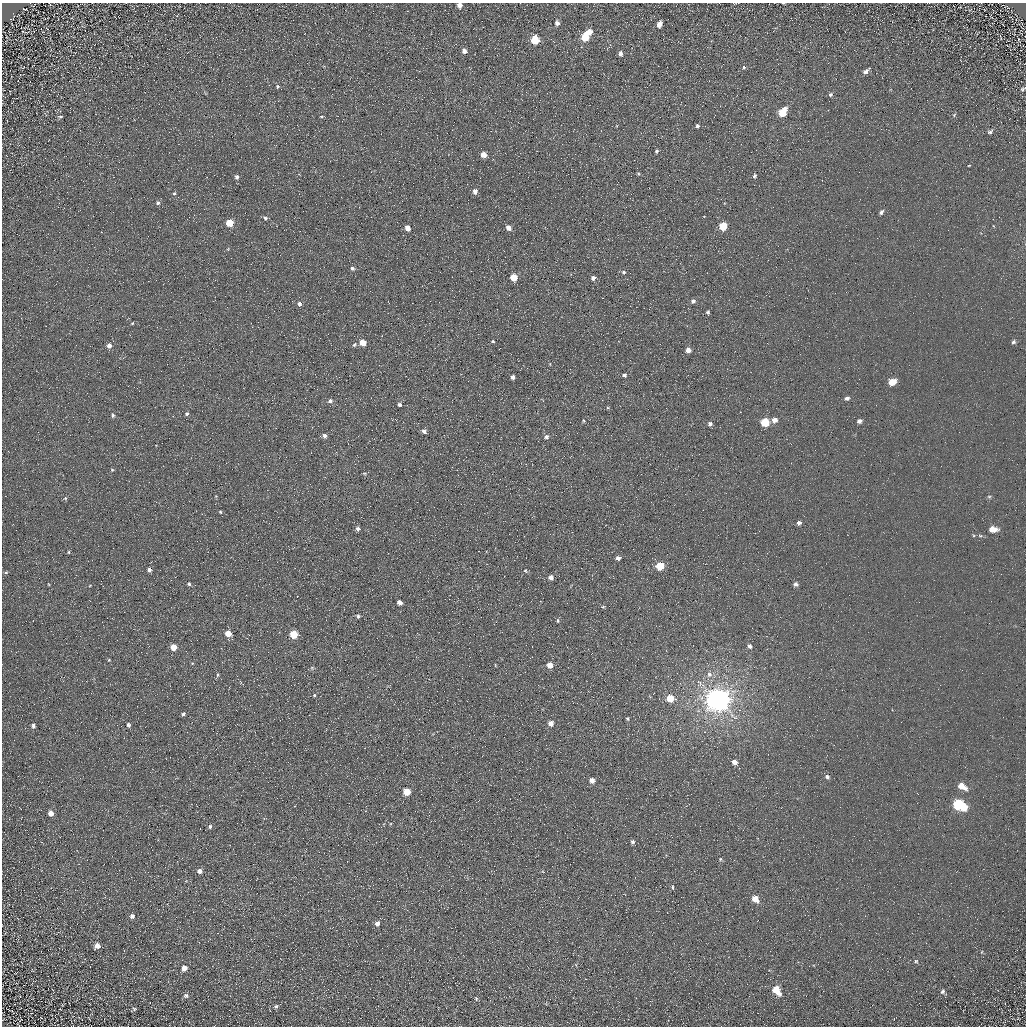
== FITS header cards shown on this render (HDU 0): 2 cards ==
NAXIS1  =                 1024 / Required FITS header
NAXIS2  =                 1024 / Required FITS header

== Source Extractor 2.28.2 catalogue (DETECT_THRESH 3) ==
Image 1024 x 1024 px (HDU 0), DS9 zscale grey, 1 PNG px = 1 image px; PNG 1028 x 1028 px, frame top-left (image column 1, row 1024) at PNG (2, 3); no overlay
Background 5.26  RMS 7.8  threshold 23.5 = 3 sigma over >= 5 px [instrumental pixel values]
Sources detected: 133; all 133 listed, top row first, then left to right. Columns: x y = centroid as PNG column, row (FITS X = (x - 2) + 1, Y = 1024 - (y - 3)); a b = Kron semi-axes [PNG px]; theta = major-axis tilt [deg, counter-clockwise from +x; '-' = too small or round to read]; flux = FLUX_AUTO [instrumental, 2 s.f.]
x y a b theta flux
783 3 3 2 - 310
460 5 5 5 - 2900
407 11 3 2 - 680
557 23 6 5 - 2100
659 25 6 4 75 4900
590 32 6 5 - 3400
585 37 7 5 75 16000
535 40 6 5 - 20000
464 51 6 5 - 2000
620 54 5 4 - 2100
744 67 5 5 - 750
866 72 7 4 42 2300
277 86 5 5 - 790
1023 89 5 4 - 840
830 95 5 5 - 1000
782 112 7 5 52 17000
954 115 6 4 47 640
60 116 6 3 0 640
321 117 5 3 - 540
697 126 4 3 - 1200
990 132 7 5 27 1100
657 151 5 3 - 840
483 155 5 4 - 4900
969 165 4 2 - 320
638 173 5 3 - 560
754 176 5 4 - 1000
237 177 6 5 - 1300
475 191 5 4 - 2600
174 193 5 4 - 720
158 203 6 5 - 1200
881 212 6 4 52 1400
265 218 5 5 - 1100
230 223 5 5 - 12000
723 226 5 5 - 18000
408 228 5 4 - 4200
509 228 5 4 - 3000
352 268 6 5 - 1200
624 272 6 6 - 1200
514 277 5 5 - 12000
593 278 5 4 - 2000
693 301 6 5 - 1600
299 304 5 5 - 1800
708 312 6 5 - 980
132 323 4 4 - 500
493 341 4 3 - 570
1013 342 5 5 - 1100
363 343 5 4 - 7500
109 345 6 5 - 2400
354 345 6 5 - 980
688 350 5 5 - 3700
624 375 5 4 - 1100
513 377 4 3 - 1600
892 382 6 5 - 10000
847 398 5 4 - 1500
330 401 6 5 - 1400
400 405 4 3 - 1200
608 408 5 3 - 480
187 414 5 5 - 1100
113 415 6 5 - 1000
396 420 2 2 - 270
775 420 5 5 - 3300
859 421 5 4 - 1800
765 422 5 5 - 21000
710 424 5 5 - 1700
424 431 5 4 - 1800
325 436 5 5 - 1600
546 437 6 5 - 1200
112 470 4 4 - 580
364 473 5 3 - 460
216 496 4 4 - 440
989 496 6 4 0 570
65 498 6 5 - 710
220 512 5 4 - 620
799 523 4 4 - 1700
358 529 6 5 - 1400
992 529 7 5 -1 6200
294 547 3 2 - 370
68 552 4 3 - 590
618 558 4 4 - 2200
660 566 5 5 - 19000
149 570 5 4 - 1600
525 570 6 5 - 650
6 572 5 3 - 540
551 578 4 4 - 2800
48 584 3 2 - 360
189 584 5 4 - 890
796 584 5 4 - 1700
399 602 5 4 - 2800
603 607 4 4 - 610
358 616 5 5 - 1000
557 620 6 3 -90 590
228 633 5 5 - 5600
294 634 5 5 - 15000
749 646 5 4 - 1600
173 647 5 4 - 7600
109 660 4 3 - 490
550 665 5 4 - 5800
312 668 6 4 -46 660
709 674 7 7 - 2200
218 675 5 4 - 650
700 683 12 5 -53 2100
314 695 4 3 - 630
670 698 5 5 - 11000
717 700 8 7 - 810000
183 714 5 4 - 1100
627 719 4 4 - 700
551 723 4 4 - 3900
128 725 5 4 - 1200
33 726 5 4 - 1200
734 762 5 4 - 3700
827 777 5 5 - 1400
592 780 4 4 - 4700
962 786 8 5 -31 7600
406 792 5 5 - 13000
959 805 9 6 -30 61000
51 813 6 5 - 3500
210 827 5 4 - 990
632 842 5 4 - 1300
720 859 4 4 - 540
200 871 5 4 - 2600
672 887 5 3 - 680
755 899 6 5 - 7300
132 916 6 6 - 1300
377 923 5 5 - 2400
97 946 6 6 - 3400
916 961 5 5 - 730
184 968 5 5 - 3300
776 990 7 5 -57 12000
942 991 7 5 43 1200
185 996 7 6 - 1500
476 999 5 4 - 620
276 1006 5 4 - 940
134 1009 6 5 - 920
At the frame edge (FLAGS 8, measured only in part): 2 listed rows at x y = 783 3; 460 5